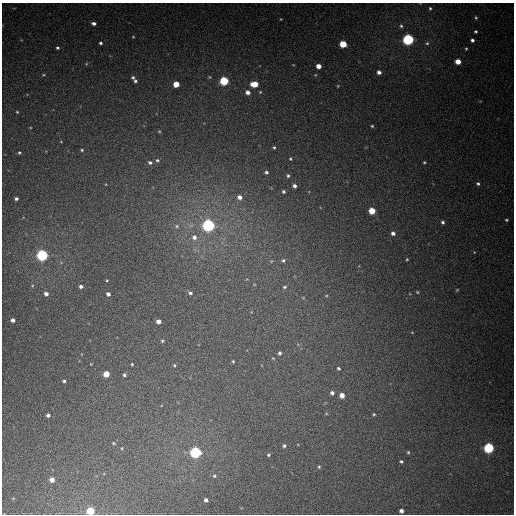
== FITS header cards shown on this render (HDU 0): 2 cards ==
NAXIS1  =                  512
NAXIS2  =                  512

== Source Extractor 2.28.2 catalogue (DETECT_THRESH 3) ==
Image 512 x 512 px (HDU 0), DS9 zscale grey, 1 PNG px = 1 image px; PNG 516 x 516 px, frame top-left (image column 1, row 512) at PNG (2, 3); no overlay
Background 412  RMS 11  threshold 34.1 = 3 sigma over >= 5 px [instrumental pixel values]
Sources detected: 93; all 93 listed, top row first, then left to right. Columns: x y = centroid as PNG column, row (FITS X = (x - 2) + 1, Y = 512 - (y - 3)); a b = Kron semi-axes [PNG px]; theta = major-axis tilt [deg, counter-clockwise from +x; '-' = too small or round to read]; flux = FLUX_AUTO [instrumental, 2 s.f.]
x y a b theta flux
430 8 3 2 - 780
476 18 5 3 - 960
281 19 3 2 - 470
94 23 5 4 - 2500
401 26 5 4 - 1200
475 31 3 3 - 1100
133 37 3 3 - 630
408 39 5 5 - 140000
472 40 4 3 - 1900
101 43 4 4 - 1400
427 43 5 4 - 1000
343 44 5 4 - 22000
57 48 3 3 - 1100
466 49 3 3 - 770
458 61 4 4 - 9100
318 66 4 4 - 6200
379 72 4 4 - 3200
44 75 4 3 - 670
133 77 4 4 - 1300
135 81 4 4 - 1400
224 81 5 5 - 49000
176 84 4 4 - 12000
254 84 6 4 -2 14000
338 86 5 4 - 760
247 92 5 4 - 3700
17 112 4 3 - 740
372 126 4 4 - 930
159 131 4 4 - 770
61 142 4 3 - 550
274 147 3 3 - 830
82 150 4 4 - 960
19 153 5 4 - 1100
290 159 3 3 - 750
157 160 6 5 - 1400
150 162 6 5 - 1800
424 162 4 4 - 850
266 172 4 3 - 1400
288 176 4 4 - 1200
478 184 4 4 - 1300
294 186 4 4 - 2300
283 191 4 4 - 1200
240 197 5 5 - 4000
16 199 4 3 - 1800
372 211 5 4 - 18000
506 220 4 3 - 810
443 222 4 4 - 1500
209 225 5 5 - 210000
177 226 5 5 - 1000
393 233 5 5 - 2600
194 237 6 6 - 3100
42 255 5 5 - 140000
407 259 3 3 - 700
283 260 5 5 - 1400
107 280 4 2 - 640
81 286 4 4 - 2100
284 287 5 4 - 1100
457 290 4 4 - 620
417 292 3 3 - 700
190 293 5 4 - 1600
46 294 4 4 - 2600
108 294 4 4 - 2600
326 296 4 3 - 590
13 320 4 4 - 2600
158 321 4 4 - 4200
412 332 4 2 - 510
162 341 5 4 - 1000
280 353 4 4 - 1600
273 358 5 3 - 620
233 361 5 4 - 870
132 364 4 3 - 740
174 365 5 3 - 880
338 368 3 3 - 1100
106 374 4 4 - 13000
124 375 4 3 - 1200
64 381 4 3 - 1300
332 393 5 4 - 2300
342 395 4 4 - 6300
374 414 4 3 - 840
48 415 4 3 - 2000
114 443 5 4 - 810
284 446 5 4 - 1400
122 448 4 3 - 600
489 448 5 5 - 97000
196 452 5 5 - 140000
408 452 4 4 - 920
268 455 4 4 - 1000
401 461 4 3 - 1200
319 467 5 4 - 940
214 476 4 4 - 1100
52 480 4 4 - 5400
206 500 4 4 - 2200
90 511 5 5 - 35000
401 511 4 4 - 2700
At the frame edge (FLAGS 8, measured only in part): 1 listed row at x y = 90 511